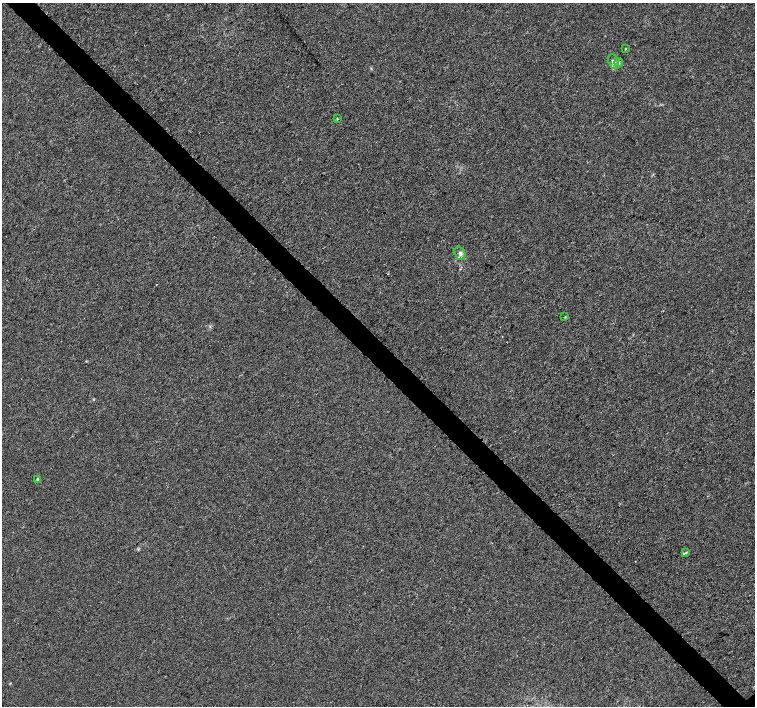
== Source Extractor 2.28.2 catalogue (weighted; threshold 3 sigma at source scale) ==
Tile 11 of 4 x 4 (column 3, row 3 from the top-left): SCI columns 3011-4515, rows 1563-2970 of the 6026 x 6007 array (HDU 1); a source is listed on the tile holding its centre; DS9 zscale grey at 2 x 2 block average (1 PNG px = mean of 2 x 2 image px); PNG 757 x 708 px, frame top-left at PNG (2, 3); each listed source drawn as its Kron ellipse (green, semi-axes under 4 px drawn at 4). Shown black and unused: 4% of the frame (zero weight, under 3 of 4 exposures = <1% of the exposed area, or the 3 px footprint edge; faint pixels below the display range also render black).
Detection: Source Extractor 2.28.2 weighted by HDU 2 'WHT'; one run over the whole footprint, this tile lists its part. Background 4.72e-04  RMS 0.0027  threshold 0.0123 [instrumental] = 3 sigma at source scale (4.5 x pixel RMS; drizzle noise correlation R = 1.50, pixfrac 1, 0.0396/0.0396 arcsec/px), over >= 5 px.
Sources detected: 8; all 8 listed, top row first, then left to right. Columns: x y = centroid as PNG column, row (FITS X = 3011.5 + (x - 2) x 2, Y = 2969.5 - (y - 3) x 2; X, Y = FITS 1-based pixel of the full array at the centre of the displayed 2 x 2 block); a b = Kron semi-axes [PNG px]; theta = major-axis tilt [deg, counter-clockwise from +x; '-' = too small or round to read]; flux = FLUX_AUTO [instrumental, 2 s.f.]
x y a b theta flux
626 48 2 2 - 0.78
614 62 7 5 -67 2.5
619 62 4 3 - 0.74
337 119 3 2 - 0.34
460 253 7 5 -71 2.2
565 317 3 2 - 0.32
37 480 4 3 - 0.76
685 553 3 2 - 0.64